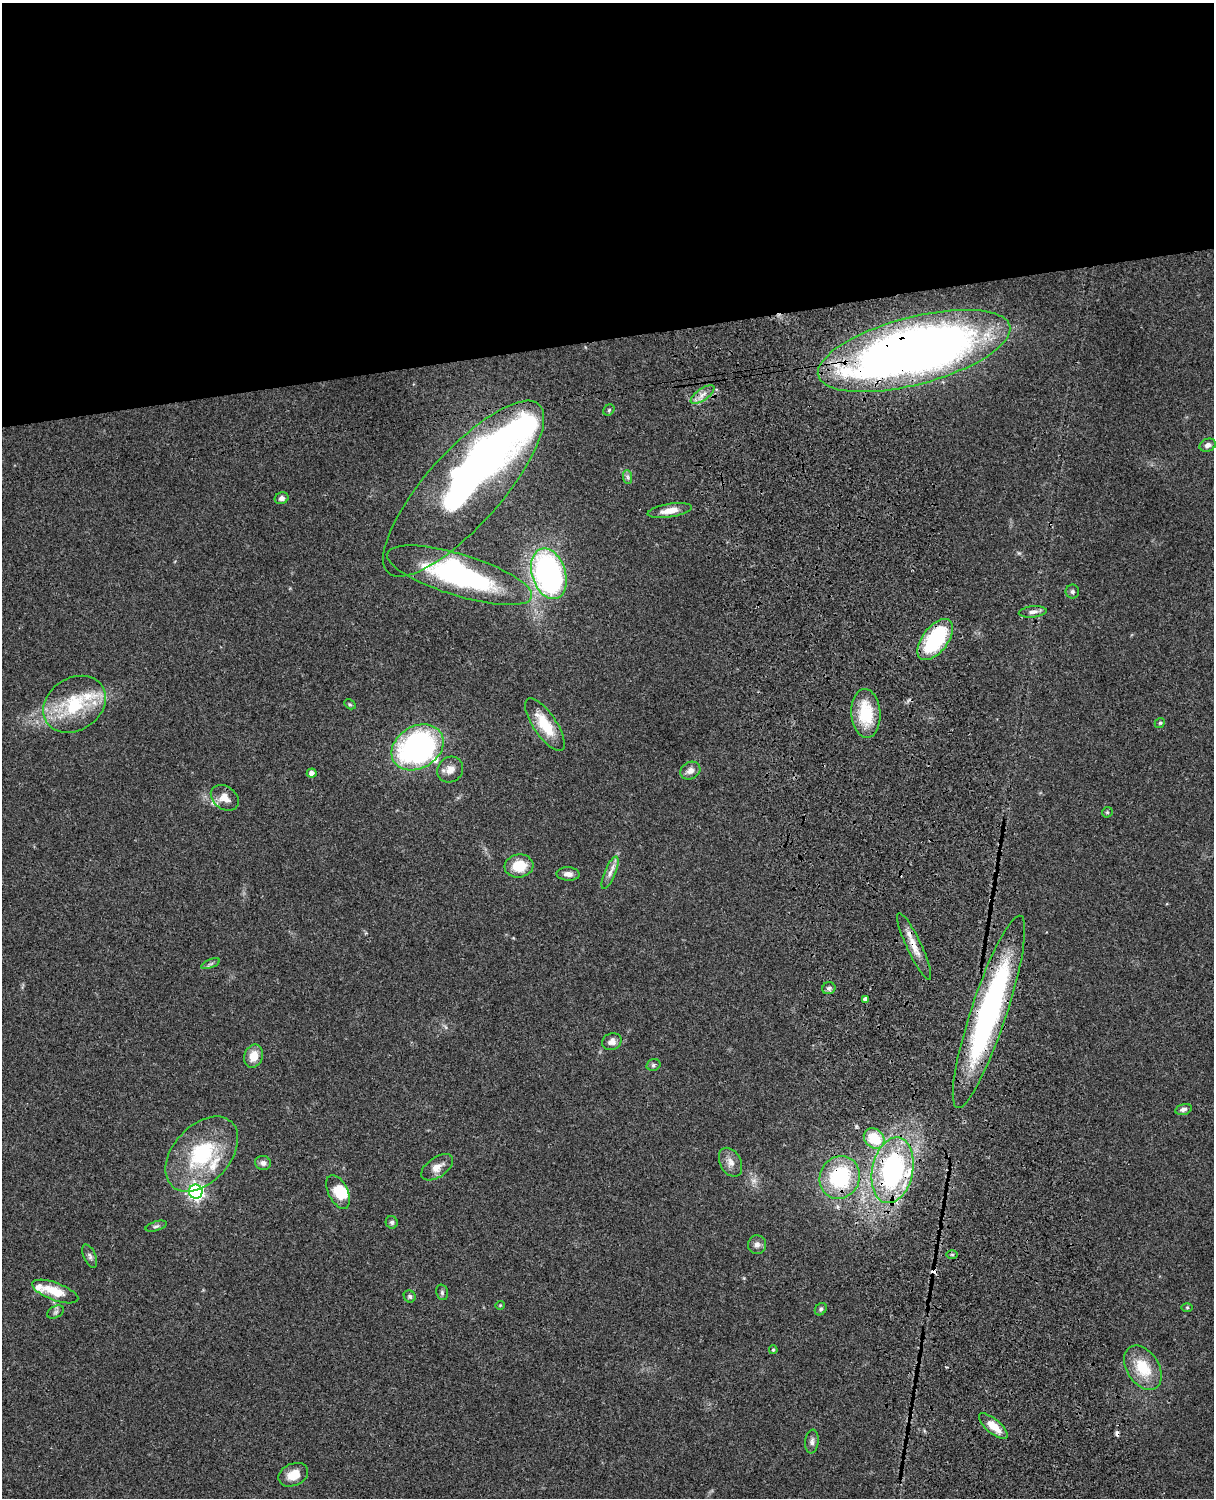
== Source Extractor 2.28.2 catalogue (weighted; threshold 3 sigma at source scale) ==
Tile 2 of 4 x 3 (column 2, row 1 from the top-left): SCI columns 1333-2544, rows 3269-4764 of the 5088 x 4928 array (HDU 1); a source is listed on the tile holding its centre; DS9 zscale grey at full resolution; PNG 1216 x 1500 px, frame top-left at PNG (2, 3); each listed source drawn as its Kron ellipse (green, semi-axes under 4 px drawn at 4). Shown black and unused: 23% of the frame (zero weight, under 3 of 4 exposures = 6% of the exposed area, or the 3 px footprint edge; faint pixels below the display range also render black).
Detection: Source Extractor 2.28.2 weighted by HDU 2 'WHT'; one run over the whole footprint, this tile lists its part. Background 0.0768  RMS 0.0058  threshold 0.0259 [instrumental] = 3 sigma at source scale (4.5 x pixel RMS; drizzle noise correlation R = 1.50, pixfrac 1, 0.05/0.05 arcsec/px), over >= 5 px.
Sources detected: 75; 1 too faint to see at this stretch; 4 inside a brighter object's white glare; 2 cosmic-ray / hot-pixel residue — neither listed nor drawn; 6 inside a brighter listed object's ellipse — not listed separately; the other 62 listed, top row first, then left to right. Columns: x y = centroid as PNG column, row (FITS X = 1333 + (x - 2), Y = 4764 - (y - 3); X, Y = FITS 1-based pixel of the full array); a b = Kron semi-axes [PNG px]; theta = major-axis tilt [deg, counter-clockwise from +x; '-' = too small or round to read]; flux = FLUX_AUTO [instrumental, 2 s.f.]
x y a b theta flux
914 351 99 33 15 600
703 394 14 6 34 3.8
609 410 6 5 - 0.86
1208 445 8 6 21 2.5
628 477 7 4 -88 1.3
463 489 113 37 48 190
282 498 7 5 21 1.9
670 511 22 6 9 6.8
549 574 26 17 -72 170
459 575 76 21 -17 100
1072 592 7 7 - 1.4
1033 612 14 5 5 2.7
935 640 24 13 53 51
74 704 33 26 33 36
350 704 6 4 -29 0.73
866 713 24 14 -86 24
1160 723 5 4 - 0.75
545 725 31 11 -56 18
418 747 27 21 31 120
450 770 13 12 - 5
690 771 10 8 28 3.7
312 773 5 4 - 2.8
225 798 15 11 -37 7
1107 812 5 5 - 0.81
519 866 14 11 7 15
610 873 17 5 67 3.5
568 874 11 6 -3 3.3
914 946 36 7 -65 8.5
211 964 10 3 21 1.1
829 988 6 6 - 1.5
865 999 4 3 - 1.9
989 1012 101 18 72 160
612 1042 10 8 24 3.3
254 1056 12 9 70 8
653 1065 7 5 16 1.3
1183 1109 8 5 15 1.9
874 1138 11 9 -44 18
202 1154 44 28 47 47
731 1162 15 10 -62 4.5
263 1163 8 7 - 2.3
437 1167 18 10 35 5.4
892 1170 33 20 78 100
840 1177 22 20 63 46
196 1192 7 7 - 170
338 1192 18 9 -63 11
392 1222 6 6 - 1.4
156 1226 11 5 17 1.4
757 1245 9 9 - 2.7
952 1255 5 3 - 0.62
90 1256 12 6 -66 1.8
55 1291 24 8 -20 14
442 1292 8 5 -76 1.3
410 1296 6 5 - 1.4
500 1305 4 4 - 0.57
1187 1308 6 4 0 0.62
821 1309 7 5 51 1.1
56 1312 9 5 27 1.5
773 1350 4 3 - 0.71
1143 1368 24 16 -57 19
993 1426 18 7 -41 9
812 1441 12 6 83 2.2
293 1475 15 11 24 8.2
Overlapping masked pixels (flux is a lower limit): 6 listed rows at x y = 914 351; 935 640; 914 946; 989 1012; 892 1170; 840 1177